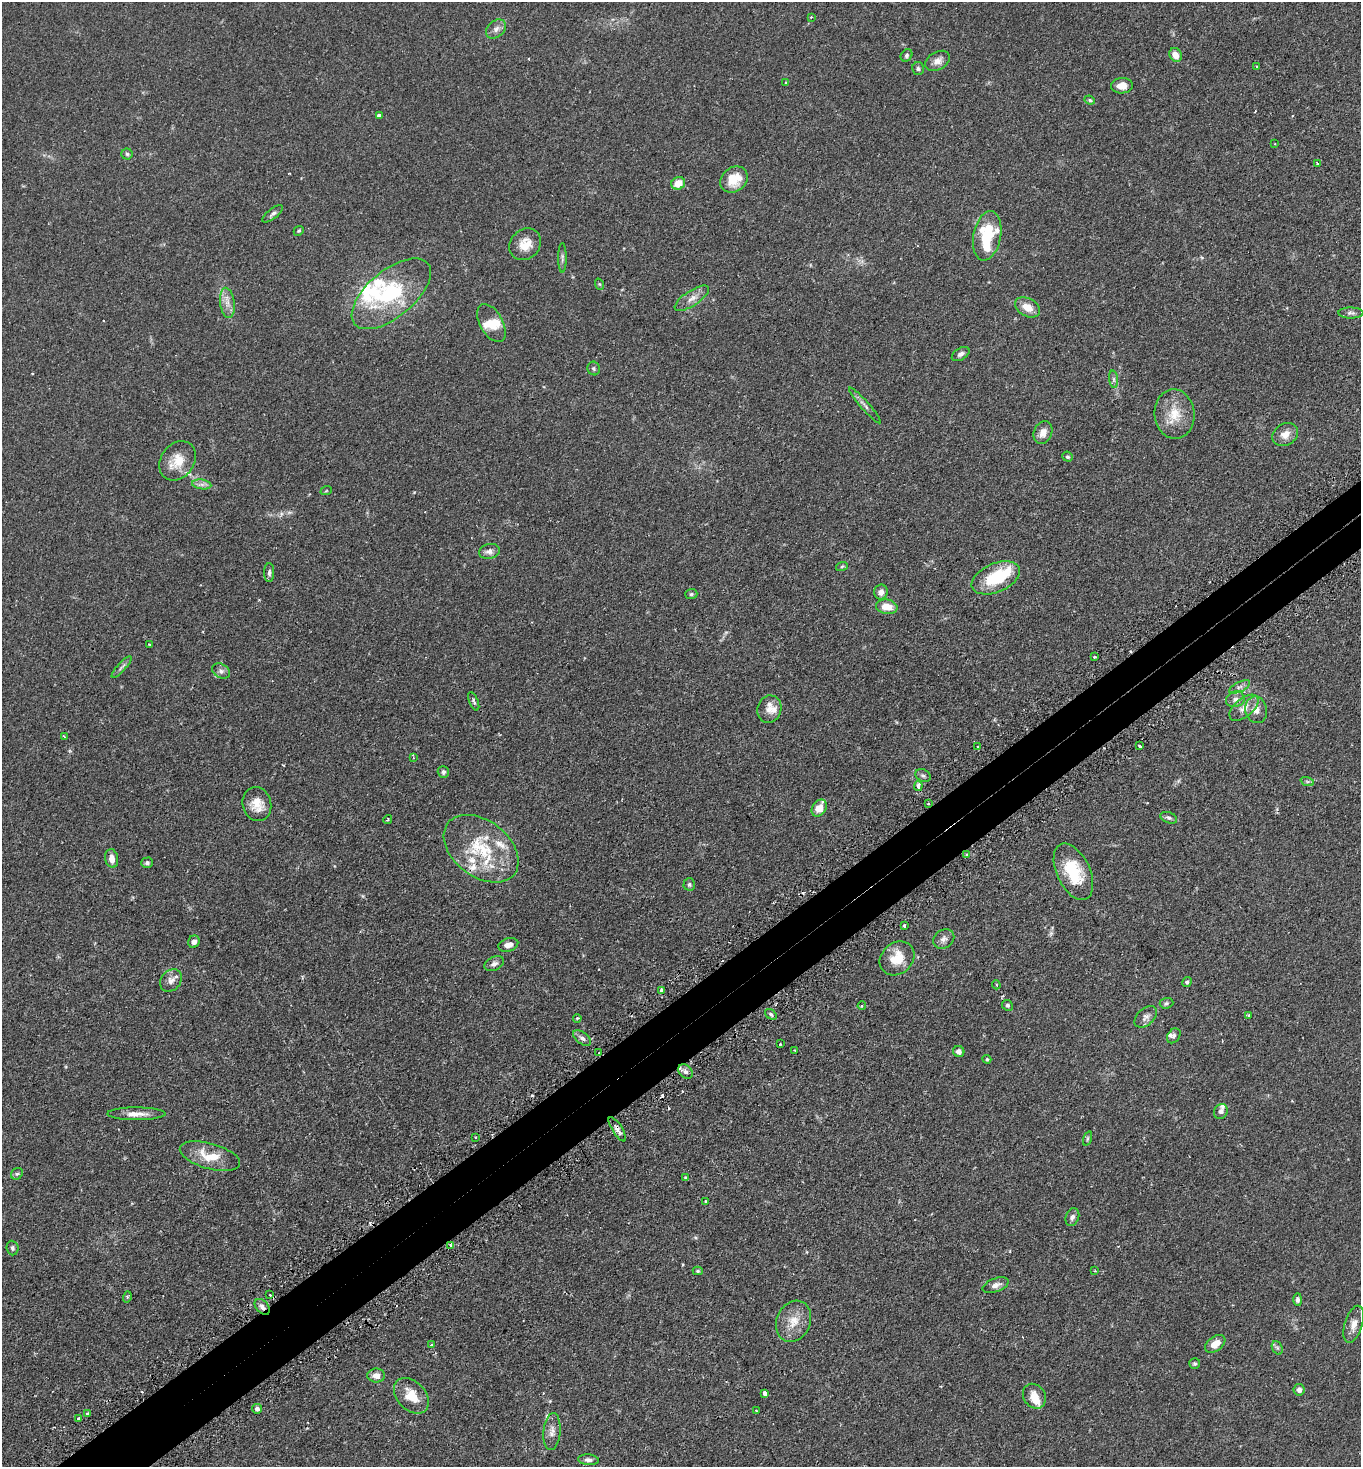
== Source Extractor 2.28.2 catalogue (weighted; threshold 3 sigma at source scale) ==
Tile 7 of 4 x 4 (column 3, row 2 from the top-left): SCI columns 2906-4264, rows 2979-4443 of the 5949 x 5957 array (HDU 1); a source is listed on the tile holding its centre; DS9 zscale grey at full resolution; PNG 1363 x 1469 px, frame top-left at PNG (2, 2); each listed source drawn as its Kron ellipse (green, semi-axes under 4 px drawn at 4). Shown black and unused: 4% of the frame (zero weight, under 2 of 3 exposures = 4% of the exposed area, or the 3 px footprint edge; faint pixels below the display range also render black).
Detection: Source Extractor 2.28.2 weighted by HDU 2 'WHT'; one run over the whole footprint, this tile lists its part. Background 0.131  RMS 0.0059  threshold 0.0263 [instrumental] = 3 sigma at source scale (4.5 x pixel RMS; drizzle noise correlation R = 1.50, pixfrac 1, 0.05/0.05 arcsec/px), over >= 5 px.
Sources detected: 164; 1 too faint to see at this stretch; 1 inside a brighter object's white glare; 10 cosmic-ray / hot-pixel residue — neither listed nor drawn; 16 inside a brighter listed object's ellipse — not listed separately; the other 136 listed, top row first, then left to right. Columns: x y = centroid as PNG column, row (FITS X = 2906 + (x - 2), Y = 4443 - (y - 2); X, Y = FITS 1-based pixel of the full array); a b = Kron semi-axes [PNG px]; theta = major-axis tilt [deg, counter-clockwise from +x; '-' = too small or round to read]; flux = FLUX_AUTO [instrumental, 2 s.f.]
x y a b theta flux
811 17 3 3 - 0.4
496 29 11 8 42 2.8
906 55 7 5 51 1.1
1176 55 7 6 - 4.9
938 61 13 9 30 3.4
1257 67 3 3 - 0.47
918 69 6 6 - 1.1
785 82 3 3 - 1.3
1122 86 11 7 2 5.3
1090 100 5 4 - 0.75
379 115 4 3 - 1.4
1275 143 3 2 - 0.37
127 154 5 5 - 0.91
1318 164 3 3 - 0.77
734 179 15 12 40 11
678 183 7 6 - 7.3
273 214 12 5 38 1.6
299 231 5 4 - 0.69
987 236 25 13 79 28
525 244 17 14 45 8.2
562 258 15 4 -90 1.5
599 284 6 3 -70 0.6
391 294 47 23 40 43
692 298 20 7 33 4.4
227 303 15 7 -83 3.9
1027 307 13 9 -29 6.5
1351 313 12 5 0 1.6
491 323 21 11 -60 6.6
961 354 10 6 31 1.8
594 368 7 6 - 1
1114 379 9 4 -82 1.4
865 405 23 4 -48 2.1
1174 414 25 20 -85 13
1043 433 12 9 66 4.1
1285 435 13 10 30 5.1
1068 457 5 5 - 0.86
177 461 21 16 54 10
202 484 10 5 -8 1.9
326 491 6 3 19 0.52
489 551 10 7 12 2.5
842 566 6 3 20 0.68
269 573 9 5 89 1.4
996 578 26 14 23 25
881 592 7 6 - 3
691 594 6 5 - 0.92
887 607 11 7 -10 7.9
150 644 3 2 - 0.58
1094 657 3 2 - 0.89
121 667 14 3 48 1.4
221 671 9 7 -30 2
1239 687 11 5 26 1.9
1235 699 9 7 18 2.5
474 701 10 4 -68 1.1
1244 708 17 9 40 5.1
769 709 14 12 72 4.6
1256 710 13 10 -77 4.4
64 737 3 2 - 0.78
1139 746 3 3 - 1.7
978 747 3 2 - 0.42
413 757 4 3 - 0.74
443 772 6 5 - 1.2
923 776 8 6 -25 1.2
1307 781 7 4 -19 1.1
918 786 5 4 - 2.6
928 803 3 2 - 0.85
257 804 17 14 -76 8.1
819 808 9 6 55 7.7
1169 818 8 5 -21 1.3
388 819 4 3 - 0.57
481 849 42 28 -37 34
967 855 4 3 - 0.69
112 858 9 6 -81 4.1
147 863 6 5 - 1.2
1073 872 30 16 -65 21
689 884 6 6 - 1.1
904 926 3 3 - 1.2
944 939 11 9 33 2.5
194 942 6 5 - 2.3
508 945 10 6 18 3.4
897 958 19 15 41 12
494 964 10 6 25 2.2
171 980 12 9 49 3.4
1187 982 5 4 - 1
996 985 4 3 - 0.66
662 990 4 3 - 5
1166 1003 7 5 4 1.1
1007 1005 6 5 - 0.86
862 1006 4 3 - 0.84
771 1014 6 4 -39 1
1249 1015 4 3 - 0.67
1146 1017 13 8 41 2.5
577 1018 4 3 - 0.81
1174 1036 8 6 53 1.4
582 1038 10 5 -37 2.1
780 1044 3 3 - 0.79
795 1050 3 3 - 0.93
959 1051 6 5 - 2.3
599 1053 3 2 - 0.52
987 1059 4 4 - 0.63
685 1072 8 6 -45 1.9
1221 1111 8 6 64 1.7
136 1114 29 6 0 5.5
617 1129 14 5 -57 2.4
475 1137 2 2 - 0.48
1087 1139 7 3 71 0.73
210 1156 31 12 -16 13
17 1174 6 5 - 0.99
685 1178 3 2 - 0.64
706 1201 3 2 - 0.49
1072 1217 9 6 70 2
450 1245 4 4 - 1.3
12 1248 7 6 - 1.3
698 1271 5 4 - 0.78
1095 1271 4 3 - 0.44
996 1285 13 6 20 2.8
270 1295 3 2 - 0.46
127 1297 5 3 - 0.67
1298 1300 6 4 90 1.4
262 1307 9 6 -48 2.3
794 1321 21 17 66 9.5
1354 1324 19 9 73 4.3
1215 1344 11 7 36 5.5
431 1345 4 3 - 0.49
1277 1348 7 5 -59 0.97
1195 1364 5 5 - 0.81
376 1376 9 7 0 3.8
1299 1390 5 5 - 2.1
765 1393 4 3 - 5.5
411 1396 21 14 -47 10
1034 1396 13 11 -56 5.6
257 1409 5 4 - 1.7
756 1411 2 2 - 0.4
87 1413 3 3 - 0.78
78 1418 3 2 - 1.3
552 1431 18 8 84 3.8
588 1460 10 5 -5 2
Overlapping masked pixels (flux is a lower limit): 4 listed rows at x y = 928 803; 599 1053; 617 1129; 262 1307